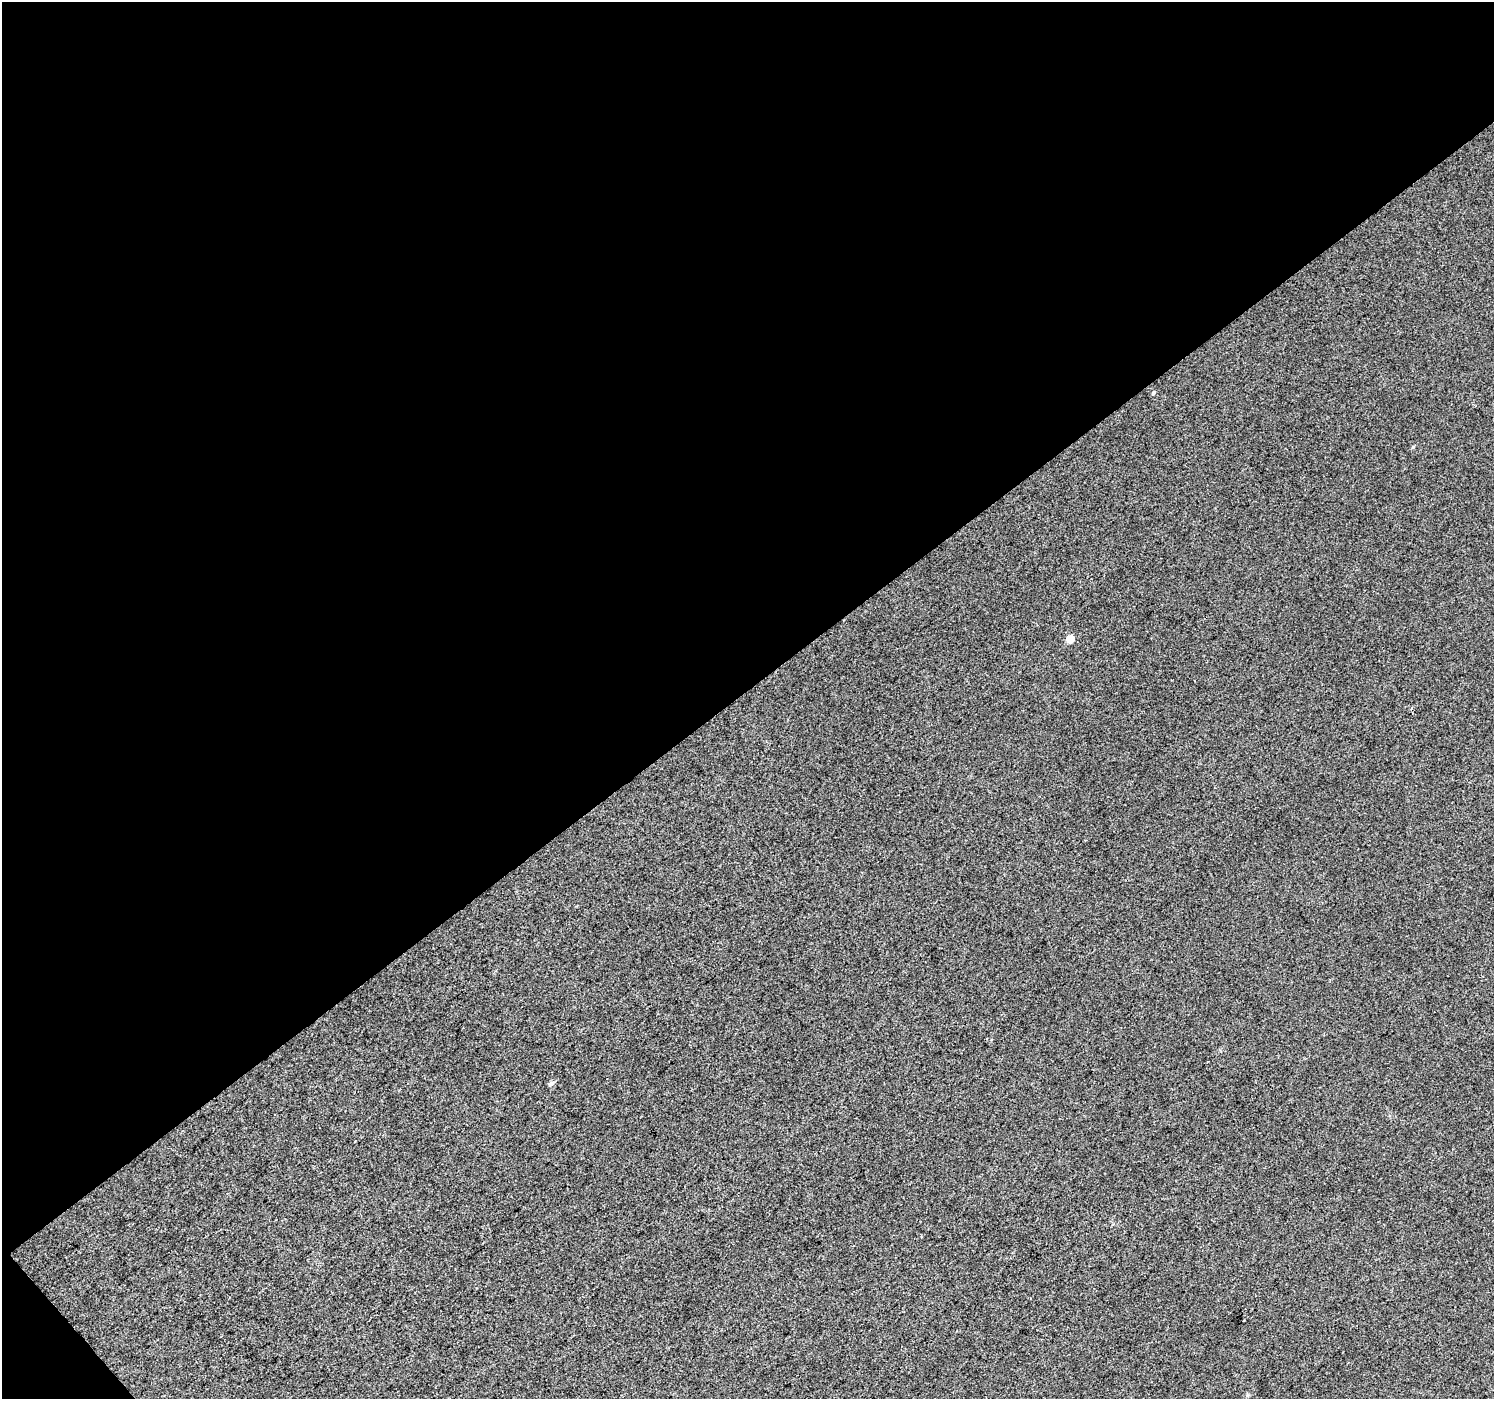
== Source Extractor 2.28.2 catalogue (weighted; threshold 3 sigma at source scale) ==
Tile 1 of 2 x 2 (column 1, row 1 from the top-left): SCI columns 3-1494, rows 1492-2888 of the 2987 x 2966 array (HDU 1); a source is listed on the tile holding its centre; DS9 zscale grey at full resolution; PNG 1496 x 1401 px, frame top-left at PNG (2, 2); no overlay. Shown black and unused: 50% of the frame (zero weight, under 3 of 4 exposures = <1% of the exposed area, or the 3 px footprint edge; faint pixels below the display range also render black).
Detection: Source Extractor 2.28.2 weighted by HDU 2 'WHT'; one run over the whole footprint, this tile lists its part. Background 0.0223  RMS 0.011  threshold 0.051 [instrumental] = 3 sigma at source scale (4.5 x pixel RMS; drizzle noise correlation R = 1.50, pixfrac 1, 0.0396/0.0396 arcsec/px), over >= 5 px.
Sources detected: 4; all 4 listed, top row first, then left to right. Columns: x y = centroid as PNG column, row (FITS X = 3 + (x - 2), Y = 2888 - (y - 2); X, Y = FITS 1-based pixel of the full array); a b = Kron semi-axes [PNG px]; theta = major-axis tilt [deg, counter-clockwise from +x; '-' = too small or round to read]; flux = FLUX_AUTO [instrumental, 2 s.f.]
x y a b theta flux
1153 392 5 4 - 1.6
1413 447 5 4 - 1.3
1070 639 6 6 - 12
551 1083 7 5 40 3.3